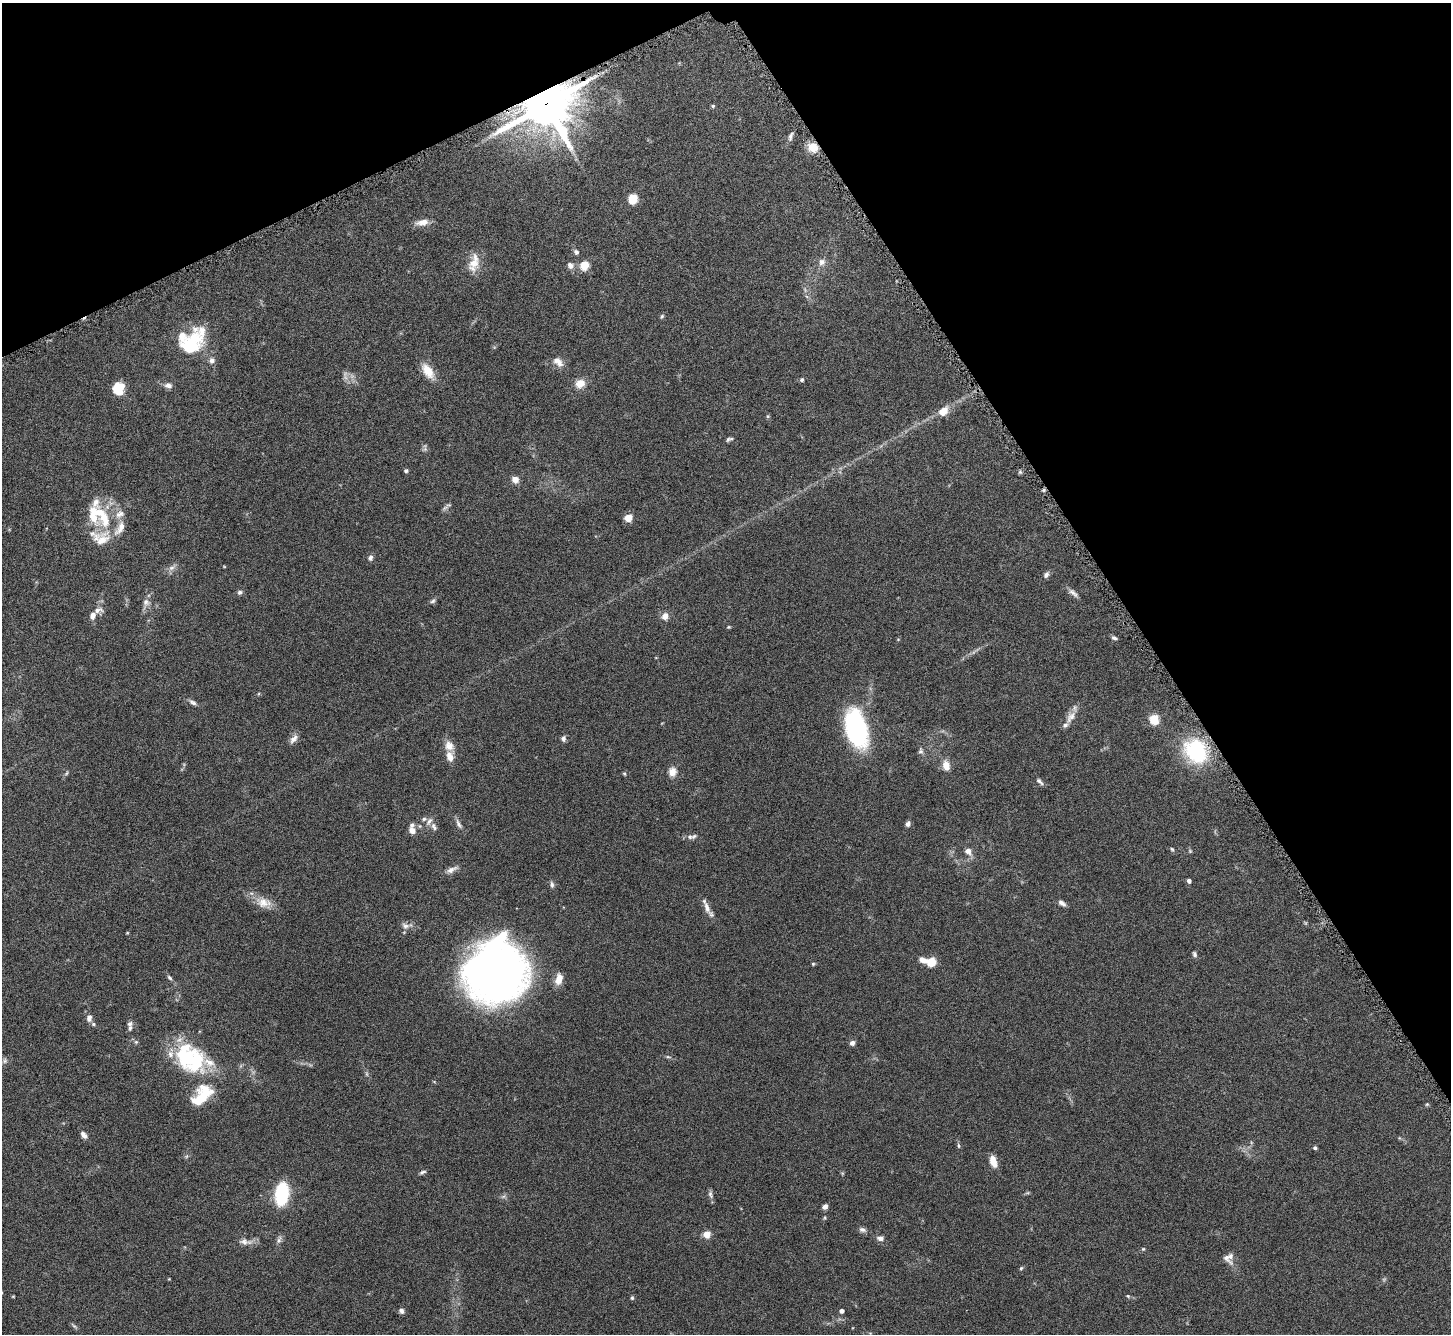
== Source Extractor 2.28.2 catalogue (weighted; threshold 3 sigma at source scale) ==
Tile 3 of 4 x 4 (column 3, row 1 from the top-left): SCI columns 2905-4353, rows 4166-5497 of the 5811 x 5803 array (HDU 1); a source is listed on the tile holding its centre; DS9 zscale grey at full resolution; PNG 1453 x 1336 px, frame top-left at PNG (2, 3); no overlay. Shown black and unused: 27% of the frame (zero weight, under 4 of 8 exposures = <1% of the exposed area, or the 3 px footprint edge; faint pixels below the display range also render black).
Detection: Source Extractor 2.28.2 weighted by HDU 2 'WHT'; one run over the whole footprint, this tile lists its part. Background 0.0874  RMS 0.005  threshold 0.0206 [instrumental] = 3 sigma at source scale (4.09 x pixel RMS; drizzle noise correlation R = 1.36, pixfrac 0.8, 0.05/0.05 arcsec/px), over >= 5 px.
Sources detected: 140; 4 too faint to see at this stretch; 2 inside a brighter object's white glare — not listed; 19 inside a brighter listed object's ellipse — not listed separately; the other 115 listed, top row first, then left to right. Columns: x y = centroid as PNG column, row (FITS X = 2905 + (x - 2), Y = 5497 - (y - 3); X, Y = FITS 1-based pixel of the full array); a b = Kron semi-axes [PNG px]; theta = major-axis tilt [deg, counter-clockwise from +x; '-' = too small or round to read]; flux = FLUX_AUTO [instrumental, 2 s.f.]
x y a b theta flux
546 105 16 14 25 2300
713 106 5 4 - 0.71
790 136 14 6 71 1.6
813 147 11 9 -16 6.9
633 198 5 5 - 25
422 222 17 8 9 4
576 252 7 6 - 1.2
822 262 9 9 - 2.4
474 263 22 15 76 7.6
570 265 9 8 - 2.1
584 265 5 5 - 21
662 316 6 4 47 0.73
191 344 34 24 54 25
212 360 8 7 - 2
558 362 16 9 -44 3.7
428 371 18 10 -55 7.9
802 380 5 5 - 0.95
580 383 9 8 - 6.2
168 385 9 7 -10 2
118 388 14 12 85 8.9
943 411 13 8 45 5.7
768 416 5 4 - 0.6
728 439 7 5 58 0.87
425 449 6 6 - 0.97
406 471 4 4 - 0.9
1020 472 6 5 - 0.75
515 479 6 5 - 4.3
1044 490 6 4 89 0.69
445 508 12 4 33 1.1
120 514 14 10 32 3.9
628 518 7 6 - 5.1
105 519 32 14 -75 15
370 557 7 6 - 1.4
224 566 5 3 - 0.35
172 568 12 6 29 2
1046 575 8 6 57 1.5
240 592 7 5 24 1.1
1073 593 15 6 -38 2.1
433 601 8 6 42 1
146 602 11 9 -89 2.6
98 610 13 7 14 2.2
93 616 7 6 - 2.5
665 616 9 8 - 2.8
728 627 5 4 - 0.49
1114 638 8 4 -17 1.1
192 702 11 6 -31 1.5
1071 717 19 10 57 4.3
1154 719 5 5 - 27
857 726 40 23 -62 51
563 738 7 6 - 1.4
294 739 14 7 49 2.4
449 746 13 10 -58 4.6
920 751 7 7 - 1.1
1195 751 35 28 -54 31
946 766 11 7 -77 5.1
672 772 11 8 -89 4
66 773 6 4 59 0.7
624 774 5 4 - 0.53
1039 781 10 5 -45 1.4
429 821 14 7 57 2.4
459 824 14 6 -62 2
908 824 6 5 - 1.4
434 827 11 6 -59 1.7
412 830 7 6 - 3.1
690 837 8 7 - 1.4
1172 849 6 4 -70 0.66
968 851 10 8 -47 2.7
452 869 18 6 26 2.5
1189 881 4 4 - 1.7
552 884 9 6 -83 1.2
264 902 22 13 -12 6.1
1062 903 10 6 -37 1.8
707 908 18 7 -71 3.5
405 926 11 8 -18 2.2
127 933 4 3 - 0.37
1195 954 7 5 -69 1.1
923 960 9 6 -27 3.1
931 962 8 7 - 8.9
813 964 5 4 - 0.53
495 973 54 51 6 300
170 978 7 5 -45 0.85
559 979 14 8 76 4.5
89 1018 9 7 82 2.1
129 1024 8 6 74 1.3
136 1042 6 5 - 0.7
852 1043 6 5 - 1.7
668 1057 8 3 -13 0.74
191 1059 40 28 -33 42
367 1074 6 4 -71 0.75
201 1096 34 18 47 19
1427 1104 5 5 - 0.57
83 1135 9 6 -55 2.1
958 1146 7 5 -87 0.81
1315 1148 4 4 - 0.92
993 1161 12 6 -71 5.6
423 1172 8 4 27 0.96
1027 1193 7 4 17 0.59
282 1194 16 9 82 39
710 1194 11 6 -77 1.4
503 1197 7 4 19 0.89
825 1207 5 5 - 2.2
862 1230 9 6 -20 1.5
707 1234 7 7 - 4.4
880 1238 8 6 -7 2
279 1240 9 6 61 1.5
245 1242 20 8 -6 3.3
1143 1249 5 4 - 0.53
1230 1256 21 7 89 2.6
1021 1268 5 5 - 0.66
169 1279 3 3 - 0.32
1128 1296 6 5 - 0.66
632 1298 5 4 - 0.71
401 1311 6 6 - 1.6
841 1311 4 4 - 1.8
74 1326 10 4 -40 0.86
Overlapping masked pixels (flux is a lower limit): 2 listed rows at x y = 546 105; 813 147